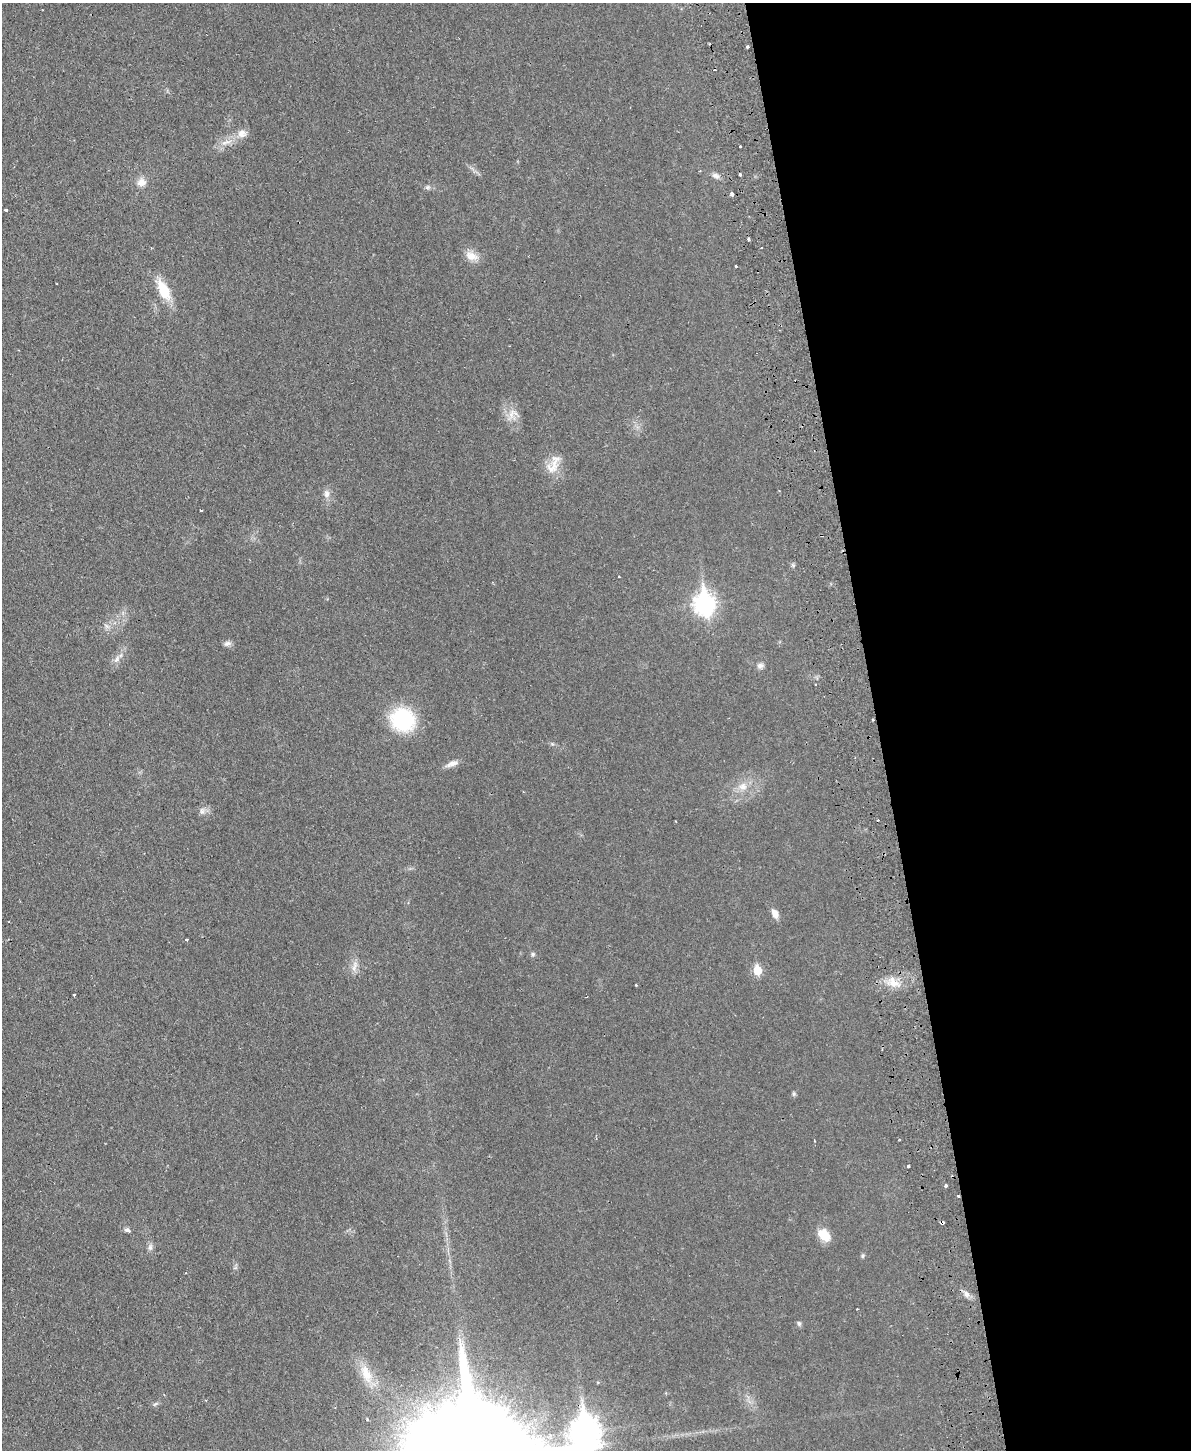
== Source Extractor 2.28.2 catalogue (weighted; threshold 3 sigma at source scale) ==
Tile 8 of 4 x 3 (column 4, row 2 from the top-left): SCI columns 3624-4812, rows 1603-3050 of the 4870 x 4758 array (HDU 1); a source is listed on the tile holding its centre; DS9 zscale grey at full resolution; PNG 1193 x 1452 px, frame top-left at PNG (2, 3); no overlay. Shown black and unused: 26% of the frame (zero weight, under 2 of 3 exposures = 3% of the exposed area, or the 3 px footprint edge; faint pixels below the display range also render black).
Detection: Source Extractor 2.28.2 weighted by HDU 2 'WHT'; one run over the whole footprint, this tile lists its part. Background 0.025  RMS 0.0047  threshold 0.0213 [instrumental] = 3 sigma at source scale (4.5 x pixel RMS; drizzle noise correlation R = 1.50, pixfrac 1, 0.05/0.05 arcsec/px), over >= 5 px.
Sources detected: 58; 4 cosmic-ray / hot-pixel residue — not listed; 1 inside a brighter listed object's ellipse — not listed separately; the other 53 listed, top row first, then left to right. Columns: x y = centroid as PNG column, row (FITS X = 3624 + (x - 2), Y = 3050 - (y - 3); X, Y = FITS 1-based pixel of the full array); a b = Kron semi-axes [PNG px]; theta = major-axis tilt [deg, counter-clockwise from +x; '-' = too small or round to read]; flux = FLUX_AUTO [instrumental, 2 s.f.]
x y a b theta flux
747 46 3 3 - 0.75
242 134 13 11 -10 3.6
224 143 7 6 - 1.7
740 146 3 3 - 2.3
740 174 3 3 - 2.5
716 176 11 7 -20 1.8
141 182 11 9 8 3.6
427 187 7 5 20 1
732 194 4 3 - 1.4
6 210 4 3 - 1.1
749 239 4 3 - 1
471 256 18 11 -25 4.8
164 291 27 13 -64 12
512 414 18 12 57 4.8
555 461 23 14 64 6.4
326 494 12 8 -84 2.6
201 511 3 3 - 0.98
704 603 10 8 -83 220
106 626 10 4 -42 1.3
227 643 10 6 19 1.5
117 659 12 6 59 2.2
760 666 9 7 15 1.7
815 684 2 2 - 0.48
403 720 20 18 -35 42
873 720 3 2 - 0.4
452 764 18 7 19 2.8
743 786 12 11 - 4.4
202 811 9 7 90 1.7
676 821 3 2 - 0.55
775 913 11 7 -63 3.3
187 939 3 3 - 1.4
533 954 6 5 - 0.86
354 966 18 6 75 3
757 970 6 5 - 15
893 981 20 11 -61 6.4
636 985 2 2 - 0.45
74 994 3 3 - 1.5
794 1093 6 5 - 0.83
908 1166 3 3 - 1.6
946 1186 3 3 - 1.4
958 1195 3 3 - 2.5
942 1222 4 3 - 2.1
128 1230 9 5 -22 1.4
824 1235 16 11 -40 7.7
150 1247 10 6 83 1.6
863 1256 7 4 71 0.72
966 1294 8 7 - 2
857 1309 2 2 - 0.31
799 1323 7 6 - 0.95
366 1374 30 13 -70 9.6
155 1404 7 4 44 0.81
367 1419 3 3 - 0.76
585 1432 13 10 -81 570
Overlapping masked pixels (flux is a lower limit): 4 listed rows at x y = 873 720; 958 1195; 942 1222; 585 1432
Isophote crosses this tile's border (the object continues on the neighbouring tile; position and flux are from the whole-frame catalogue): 1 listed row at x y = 585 1432